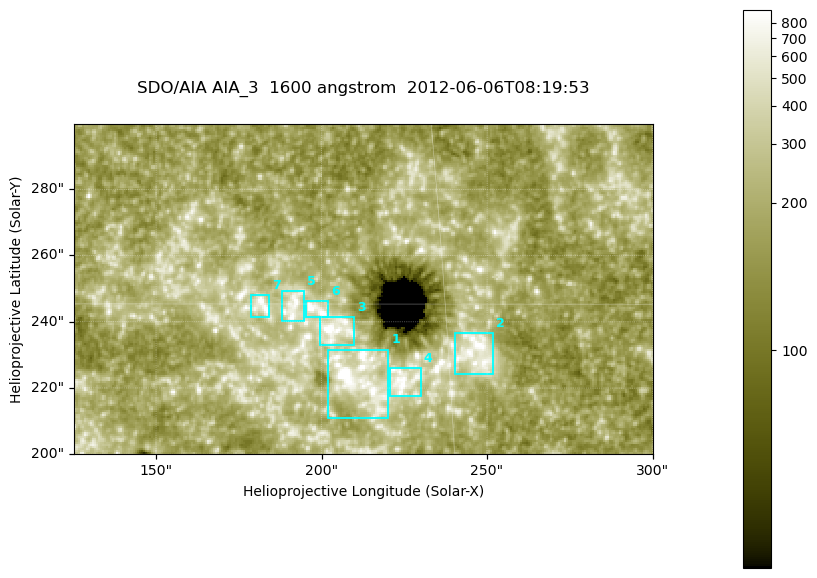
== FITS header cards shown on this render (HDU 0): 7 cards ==
TELESCOP= 'SDO/AIA '
INSTRUME= 'AIA_3   '
WAVELNTH=                 1600
WAVEUNIT= 'angstrom'
DATE-OBS= '2012-06-06T08:19:53.12'
CTYPE1  = 'HPLN-TAN'
CTYPE2  = 'HPLT-TAN'

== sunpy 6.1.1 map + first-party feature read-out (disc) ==
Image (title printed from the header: SDO/AIA AIA_3  1600 angstrom  2012-06-06T08:19:53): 287 x 164 px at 0.609 arcsec/px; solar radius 946 arcsec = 1552 px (partial field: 0.6% of the solar disc is inside the frame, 100% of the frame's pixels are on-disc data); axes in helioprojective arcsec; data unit not stated in the header (colour bar unlabelled)
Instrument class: DISC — disc imager (sunpy class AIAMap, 1600 A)
Bright regions (active regions / flare kernels): reference = the on-disc median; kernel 3 px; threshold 5 sigma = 349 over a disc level ~185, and >= 1.15x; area >= 47 px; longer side >= 3 px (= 1.8 arcsec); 7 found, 7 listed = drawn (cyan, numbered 1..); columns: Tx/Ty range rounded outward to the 2 arcsec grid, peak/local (2 s.f.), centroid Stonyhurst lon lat
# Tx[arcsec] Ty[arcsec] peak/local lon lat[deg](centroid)
1 202..220 210..232 11 +13 +14
2 240..252 224..238 4.9 +16 +14
3 198..210 232..242 6.3 +13 +15
4 220..230 216..226 5.1 +14 +14
5 188..196 240..250 4.4 +12 +15
6 194..202 240..246 5.6 +12 +15
7 178..184 240..248 4.7 +11 +15